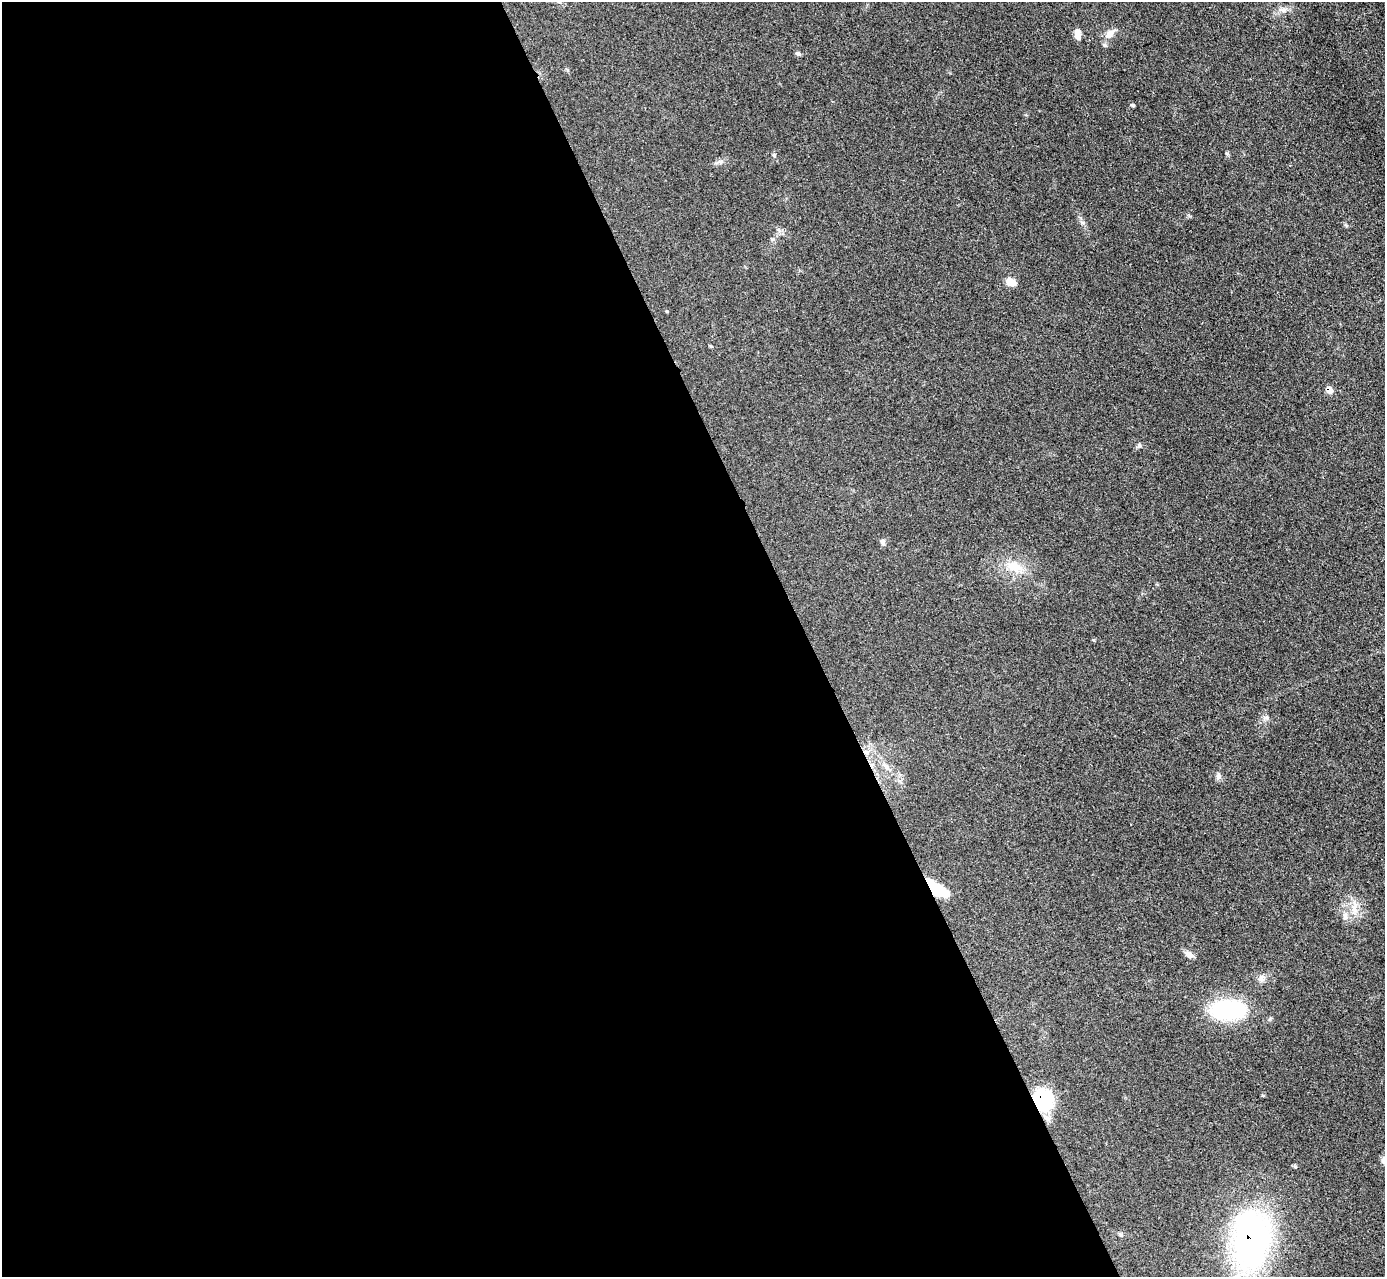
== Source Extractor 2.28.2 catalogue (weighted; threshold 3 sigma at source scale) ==
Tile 9 of 4 x 4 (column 1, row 3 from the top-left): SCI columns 30-1412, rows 1735-3009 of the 5757 x 5774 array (HDU 1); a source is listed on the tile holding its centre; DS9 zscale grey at full resolution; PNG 1387 x 1279 px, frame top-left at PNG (2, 2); no overlay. Shown black and unused: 58% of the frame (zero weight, under 3 of 4 exposures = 3% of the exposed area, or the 3 px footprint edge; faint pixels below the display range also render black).
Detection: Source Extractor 2.28.2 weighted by HDU 2 'WHT'; one run over the whole footprint, this tile lists its part. Background 0.155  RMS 0.008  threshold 0.0359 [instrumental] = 3 sigma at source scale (4.5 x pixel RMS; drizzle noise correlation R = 1.50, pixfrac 1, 0.05/0.05 arcsec/px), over >= 5 px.
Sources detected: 23; all 23 listed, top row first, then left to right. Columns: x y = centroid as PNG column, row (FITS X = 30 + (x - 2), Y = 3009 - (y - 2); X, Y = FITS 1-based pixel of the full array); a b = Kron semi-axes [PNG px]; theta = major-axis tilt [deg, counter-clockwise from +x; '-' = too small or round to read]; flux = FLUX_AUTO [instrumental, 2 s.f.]
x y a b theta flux
1283 9 13 4 0 3.3
1109 34 13 9 45 5.6
1077 35 12 6 -85 5.5
798 54 7 5 -23 1.6
1133 106 5 4 - 1
1010 282 11 9 -19 6.7
1329 390 6 6 - 6.8
1139 445 6 5 - 1.4
883 542 8 6 -73 2
1014 567 23 12 -13 14
1267 718 7 4 -72 1.5
866 752 7 4 -71 2
887 767 7 4 -72 1.9
1218 776 8 6 -79 2.3
936 889 22 9 -34 38
1354 908 15 9 -88 7.8
1345 917 10 6 -64 3
1189 954 12 7 -32 3.8
1261 978 9 9 - 3.6
1228 1010 35 18 1 76
1043 1099 16 14 -71 73
1295 1166 6 4 -43 1
1251 1238 49 29 85 270
Overlapping masked pixels (flux is a lower limit): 5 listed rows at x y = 1329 390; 866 752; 936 889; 1043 1099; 1251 1238
Unlisted compact peaks at least as high as the median listed source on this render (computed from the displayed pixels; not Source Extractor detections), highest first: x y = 774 155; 1082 223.